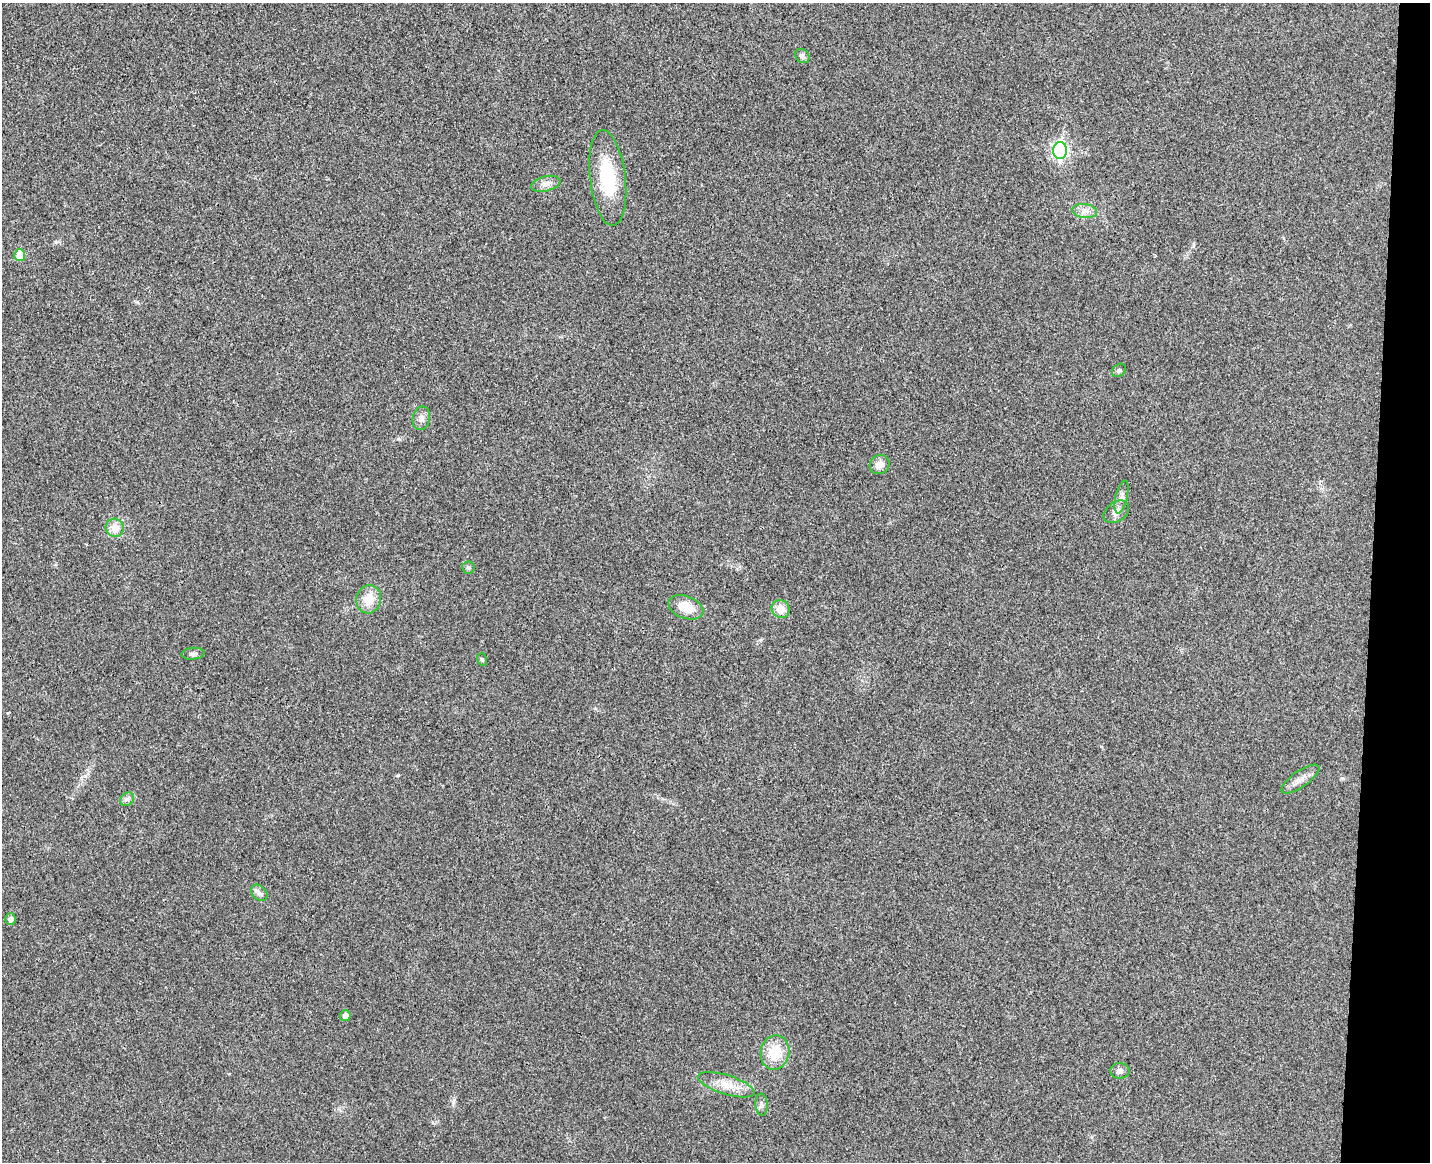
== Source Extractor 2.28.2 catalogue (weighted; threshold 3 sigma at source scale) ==
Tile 6 of 3 x 4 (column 3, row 2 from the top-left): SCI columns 3024-4451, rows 2331-3490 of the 4732 x 4672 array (HDU 1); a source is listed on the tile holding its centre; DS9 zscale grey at full resolution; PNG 1432 x 1164 px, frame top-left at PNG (2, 3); each listed source drawn as its Kron ellipse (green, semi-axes under 4 px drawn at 4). Shown black and unused: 4% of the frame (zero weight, under 3 of 4 exposures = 6% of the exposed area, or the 3 px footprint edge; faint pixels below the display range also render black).
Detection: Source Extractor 2.28.2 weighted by HDU 2 'WHT'; one run over the whole footprint, this tile lists its part. Background 0.0215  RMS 0.0063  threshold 0.0286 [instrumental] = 3 sigma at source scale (4.5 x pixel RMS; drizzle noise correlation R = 1.50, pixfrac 1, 0.05/0.05 arcsec/px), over >= 5 px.
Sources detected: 27; all 27 listed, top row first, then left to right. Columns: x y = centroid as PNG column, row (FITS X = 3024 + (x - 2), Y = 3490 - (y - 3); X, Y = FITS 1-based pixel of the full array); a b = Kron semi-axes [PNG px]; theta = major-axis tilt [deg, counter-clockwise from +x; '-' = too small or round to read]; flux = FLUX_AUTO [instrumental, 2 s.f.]
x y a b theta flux
802 56 8 6 -45 2.2
1060 150 8 7 - 140
608 178 48 18 -83 39
546 184 15 7 14 4
1085 211 12 7 -7 3.9
20 255 6 5 - 12
1119 370 7 6 - 1.4
421 418 12 8 78 3.6
880 465 10 9 - 4.8
1122 497 17 6 77 3
1116 512 14 9 35 4.7
115 528 9 9 - 8.2
468 567 6 6 - 1.2
369 599 14 12 76 11
686 607 18 11 -20 12
781 609 9 8 - 7.9
193 654 11 6 6 1.9
482 659 6 4 -72 1.1
1300 779 22 8 35 5.3
127 799 7 6 - 1.8
259 893 9 6 -45 2.4
11 919 6 5 - 2.9
345 1016 5 5 - 3.7
775 1052 17 14 78 17
1120 1071 10 7 -1 2.7
726 1085 29 9 -17 11
761 1105 11 6 -85 2.1
Unlisted compact peaks at least as high as the median listed source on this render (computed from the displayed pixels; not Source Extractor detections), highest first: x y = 453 1102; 398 775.